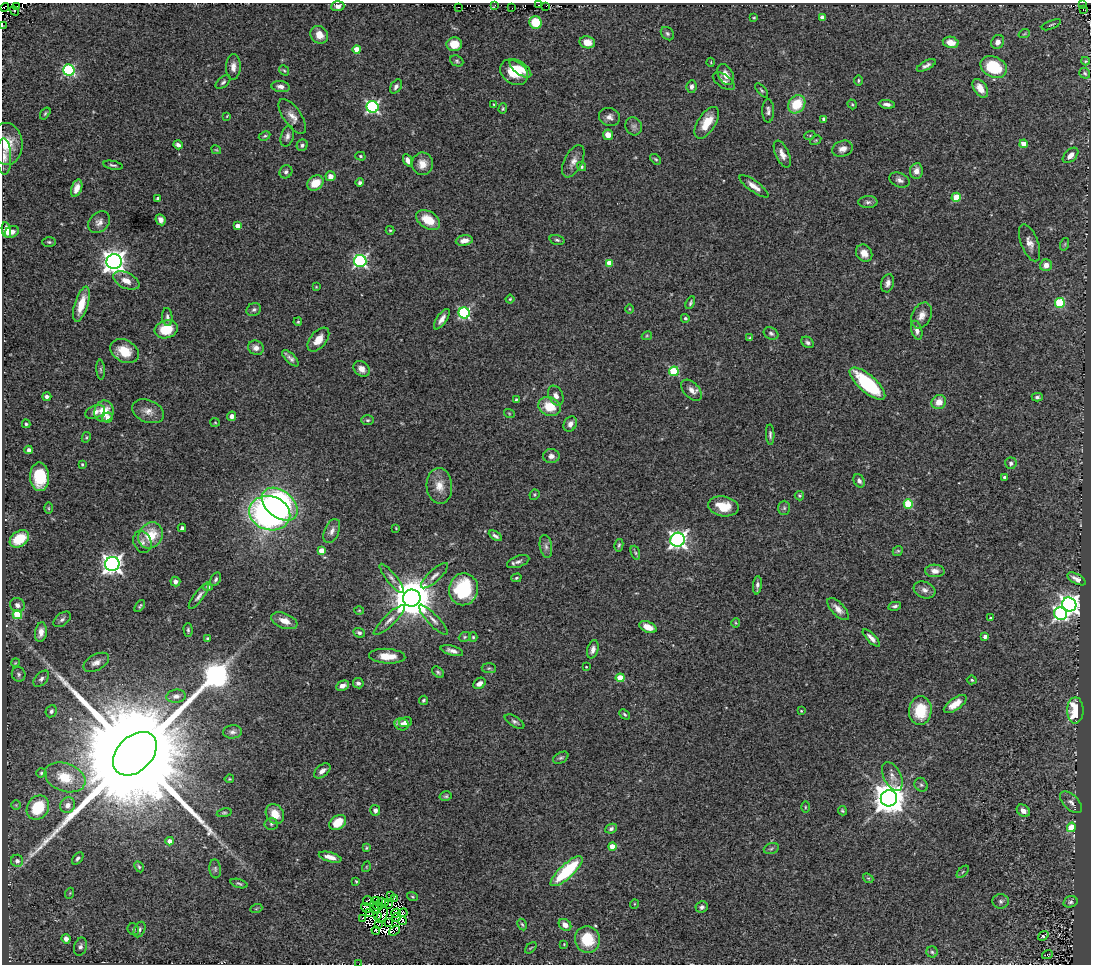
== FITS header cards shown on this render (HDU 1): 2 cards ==
NAXIS1  =                 1089
NAXIS2  =                  962

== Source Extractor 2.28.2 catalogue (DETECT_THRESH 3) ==
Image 1089 x 962 px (HDU 1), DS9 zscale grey, 1 PNG px = 1 image px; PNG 1093 x 966 px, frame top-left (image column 1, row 962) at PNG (2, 3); each listed source drawn as its Kron ellipse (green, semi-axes under 4 px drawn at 4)
Background 0.599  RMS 0.035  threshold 0.105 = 3 sigma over >= 5 px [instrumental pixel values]
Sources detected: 343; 13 with non-positive FLUX_AUTO (blend fragments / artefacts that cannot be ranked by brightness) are neither listed nor drawn; the other 330 listed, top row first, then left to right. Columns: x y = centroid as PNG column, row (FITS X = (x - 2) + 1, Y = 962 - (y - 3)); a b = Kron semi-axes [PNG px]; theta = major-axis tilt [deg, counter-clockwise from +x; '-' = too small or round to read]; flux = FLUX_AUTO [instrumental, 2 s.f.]
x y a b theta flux
495 5 3 2 - 14
538 5 3 2 - 8.1
1083 5 3 2 - 17
17 6 3 2 - 33
338 6 6 5 - 9.2
546 6 2 2 - 25
5 7 4 2 - 62
459 8 3 2 - 14
512 8 2 2 - 12
1083 9 4 3 - 5
14 11 5 2 - 22
822 17 4 4 - 25
754 18 4 3 - 2.5
536 22 6 6 - 62
1051 25 10 3 22 3.6
2 26 2 2 - 26
667 34 7 6 - 5.5
1024 34 6 3 19 2.5
319 35 9 8 - 23
587 42 8 6 -13 27
951 42 8 5 -12 28
998 42 7 6 - 11
454 44 7 7 - 41
357 49 4 4 - 47
457 61 7 5 -27 4
1086 61 4 3 - 2.7
711 62 4 3 - 1.8
926 65 10 4 27 8.8
233 67 13 7 88 15
994 67 14 10 -26 100
520 68 13 6 -37 24
69 70 6 5 - 280
284 70 5 3 - 3
514 72 15 11 -37 59
1085 73 5 5 - 4.1
726 75 11 7 -62 19
858 80 5 3 - 2.6
724 81 12 6 -35 8.9
223 82 9 5 41 5.8
280 87 9 5 -8 10
396 87 8 5 57 6.8
692 87 6 5 - 8.3
980 88 10 6 -57 25
762 90 8 4 -50 3.7
797 104 9 8 - 72
852 104 5 4 - 2.8
887 104 8 4 -7 8.2
494 105 4 3 - 3.3
372 107 6 6 - 430
503 109 5 4 - 3.1
768 111 12 6 -89 8.6
45 113 7 4 53 3.4
227 116 3 2 - 1.7
292 116 20 9 -55 21
609 117 11 9 -19 13
824 119 4 4 - 8.3
707 123 18 9 58 46
634 126 9 8 - 9
608 135 5 5 - 22
810 135 5 3 - 2.2
265 136 6 4 26 3.3
287 136 11 6 72 9
816 140 6 3 31 2.6
6 144 21 16 -87 50
1024 144 4 4 - 35
178 145 5 4 - 8.3
302 145 6 5 - 6.5
843 149 10 8 19 15
216 150 5 3 - 2.6
782 154 14 6 -65 16
1070 155 9 5 44 19
4 156 18 7 -88 18
360 156 5 4 - 3.2
656 159 6 4 -39 3.6
408 160 6 4 -66 10
573 161 17 9 63 18
422 164 11 10 - 24
113 165 10 3 -10 4.7
581 166 5 4 - 4
916 171 8 6 82 15
286 172 7 6 - 6.9
331 176 5 5 - 14
899 180 10 7 -22 9.4
315 183 9 7 33 39
360 183 4 4 - 5.1
754 186 17 5 -36 18
77 188 9 5 71 16
956 197 4 4 - 71
158 198 3 3 - 4.5
868 202 9 6 0 7.8
161 220 6 4 -64 11
428 220 13 8 -32 50
99 222 12 9 44 14
238 226 4 4 - 25
6 230 8 4 -79 23
390 230 4 3 - 2.7
12 232 7 5 24 12
464 240 8 5 9 17
557 240 8 4 -15 4.7
49 242 7 5 -1 4
1030 243 19 8 -69 19
1065 244 6 4 72 3.3
864 253 9 7 -51 23
360 261 6 6 - 460
114 262 7 7 - 2000
609 263 4 4 - 32
1046 265 6 6 - 19
126 281 14 7 -25 23
888 283 9 6 74 10
316 287 3 3 - 2
510 299 4 4 - 2.5
690 303 7 4 65 4
1060 303 5 5 - 150
81 304 18 6 73 46
629 309 4 3 - 1.8
254 310 7 6 - 6.1
464 313 5 5 - 320
922 315 14 9 64 18
167 317 9 5 -84 7
685 318 4 4 - 5
442 319 12 5 56 13
298 322 4 3 - 2.8
166 329 11 9 16 60
917 330 9 5 -73 13
771 333 8 5 -25 6.1
647 336 5 4 - 2.5
750 338 4 3 - 4.2
318 340 14 8 50 29
808 342 6 5 - 6.9
256 348 8 7 - 13
124 351 15 11 -30 47
290 358 10 4 -44 8.9
361 369 9 7 -40 16
101 370 10 4 -85 4.3
674 371 5 5 - 140
867 384 22 8 -41 200
691 390 13 7 -46 16
47 396 4 4 - 7.3
556 396 10 7 -66 12
1037 397 5 4 - 5.4
516 399 4 4 - 3.2
939 402 7 7 - 28
549 407 11 9 -25 56
104 411 11 9 73 42
148 411 17 11 -21 21
95 412 10 6 20 13
509 413 5 3 - 2.3
232 416 5 4 - 11
108 417 5 5 - 16
367 420 6 5 - 4.7
215 422 5 4 - 2.5
26 424 4 3 - 3.7
570 424 8 6 60 13
770 435 10 4 -88 5.8
86 437 5 4 - 2.7
29 450 4 4 - 7.3
551 456 8 7 - 10
1011 463 6 6 - 7.1
82 464 3 3 - 3.1
40 477 14 9 -89 89
1004 477 4 4 - 4.8
859 481 7 5 -60 7.7
439 486 18 13 -86 35
534 495 5 4 - 2.7
799 496 5 4 - 3.2
280 504 20 13 -39 530
908 504 4 4 - 110
723 506 15 10 -10 52
48 508 5 3 - 2.2
784 508 7 6 - 5.4
270 513 21 17 -17 770
182 528 4 3 - 5.6
396 528 3 2 - 1.7
332 531 13 7 66 13
151 535 14 11 54 65
495 536 7 3 -33 6.9
19 539 10 7 35 58
678 540 7 7 - 1000
142 542 11 8 -69 12
619 545 6 4 78 4
546 546 12 6 -80 9.5
321 550 4 4 - 30
898 551 5 4 - 3.2
635 553 7 4 -70 4.2
518 562 12 5 21 9
112 564 7 7 - 1400
935 571 10 6 -2 16
434 576 17 6 43 13
392 578 18 5 -52 12
516 578 5 4 - 3.2
216 579 7 4 59 5.3
1077 579 10 5 -28 13
175 581 5 5 - 8.4
757 585 9 4 84 7.6
208 587 4 4 - 4.5
463 589 16 14 79 170
924 590 11 8 -21 13
199 596 15 5 53 9.3
412 598 9 8 - 9100
1069 604 7 6 - 1300
17 605 7 7 - 11
140 606 7 4 52 3.8
895 606 6 4 12 5.8
838 609 14 6 -46 17
359 610 5 3 - 2.3
1060 614 6 6 - 530
17 615 4 4 - 83
990 618 4 3 - 3.4
62 619 10 6 38 7.1
389 620 21 5 44 16
433 620 20 5 -47 14
284 621 14 7 -21 25
736 623 5 3 - 2.3
648 627 9 5 -24 28
188 630 7 4 -89 4.2
41 632 10 6 81 18
359 633 6 4 -24 5.4
985 636 4 4 - 12
465 637 6 4 22 3.4
473 637 5 4 - 2.9
208 638 4 3 - 3
871 638 11 4 -45 12
593 649 9 5 74 12
452 651 11 4 -15 12
387 656 18 7 -3 37
96 662 14 8 29 16
15 663 4 3 - 2.1
586 667 3 2 - 2.1
489 668 7 5 -5 4.2
438 672 7 4 -38 4.4
19 674 7 7 - 6
620 678 4 4 - 61
41 679 9 6 47 8.3
972 680 5 4 - 3.3
358 683 5 5 - 8.5
480 683 7 5 35 14
342 686 7 4 24 11
176 696 10 6 6 9.5
424 700 5 4 - 3.7
955 704 13 6 36 31
1075 710 13 8 89 89
51 711 6 5 - 6.4
801 711 4 3 - 2.3
920 711 14 11 85 81
625 714 6 3 -44 3.8
406 722 7 5 13 13
515 722 11 5 -30 6.8
402 724 7 6 - 8.2
233 732 9 6 5 8.6
135 754 25 17 44 150000
561 758 8 5 29 4.9
322 771 9 5 39 12
41 773 5 4 - 3.5
892 776 15 8 -63 17
65 777 21 14 -20 73
229 779 5 3 - 2.1
921 785 7 6 - 5.3
446 796 6 4 13 3.9
889 798 8 8 - 4900
1071 802 13 7 -44 12
16 805 5 5 - 3.3
68 805 8 7 - 14
38 807 13 10 57 96
805 807 6 3 -90 2.5
375 810 5 5 - 6.9
842 811 5 4 - 3.3
1023 811 7 5 -39 13
224 813 7 4 12 3.7
275 814 11 8 -56 38
338 823 9 6 39 45
271 824 6 5 - 5.4
1071 827 5 4 - 90
611 829 6 4 25 6.4
170 841 4 4 - 17
612 846 4 4 - 44
366 848 4 3 - 2.5
771 849 8 5 18 5
330 857 12 4 -16 18
78 858 7 4 50 5.3
17 861 6 6 - 11
139 867 6 4 -62 3.2
366 867 5 3 - 2.1
215 869 9 5 -84 6
567 871 21 7 43 150
963 872 7 3 45 3.1
868 878 6 4 -41 2.8
356 881 3 3 - 2.3
239 883 8 3 -17 4.2
70 893 5 3 - 2.4
391 896 2 2 - 7.7
412 897 6 3 -20 2.6
394 898 3 2 - 4.9
377 900 2 2 - 2.3
367 901 4 3 - 3.5
382 901 2 2 - 4.7
1001 901 8 7 - 7.6
385 902 3 2 - 3.6
1070 902 7 5 16 5.8
389 904 4 2 - 1.8
634 904 5 3 - 1.9
377 906 4 2 - 4.3
702 907 6 5 - 6.4
366 908 5 4 - 6.5
256 909 6 4 19 3.2
375 909 5 2 - 0.081
369 913 2 2 - 1.4
396 913 5 2 - 2.6
403 913 4 2 - 3.6
378 915 4 3 - 3.2
382 915 8 5 61 4.8
362 918 4 2 - 1.6
396 918 4 2 - 0.91
403 921 4 2 - 7.2
388 922 4 2 - 0.41
522 924 6 4 -62 3.4
378 925 3 2 - 0.26
565 925 7 5 -37 15
133 929 6 5 - 4.3
139 929 8 5 66 5.7
376 931 4 2 - 3.7
394 931 6 3 37 14
1043 936 5 4 - 26
66 939 5 4 - 14
587 939 13 12 - 81
564 944 3 3 - 2
80 947 9 6 74 8.5
531 948 7 2 44 2.2
932 952 5 5 - 4.4
1047 955 5 3 - 2.7
359 964 2 2 - 19
At the frame edge (FLAGS 8, measured only in part): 2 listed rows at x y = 2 26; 359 964
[13 non-positive-flux detections neither listed nor drawn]